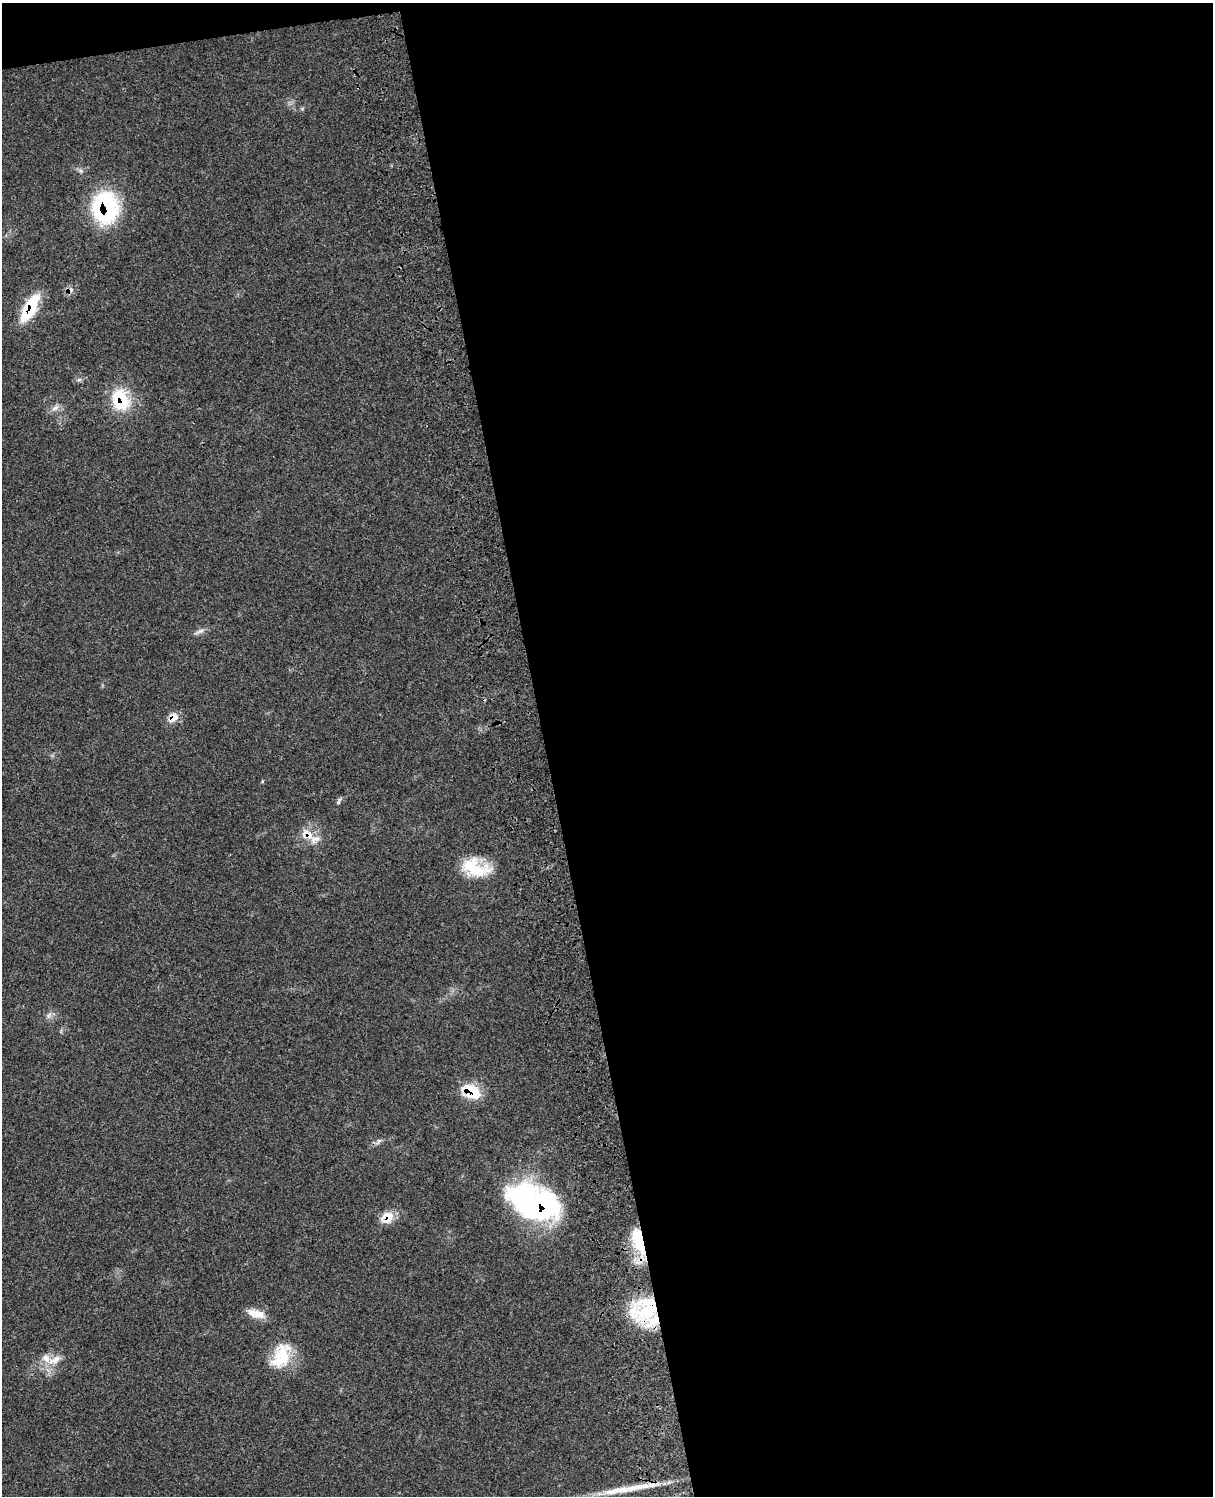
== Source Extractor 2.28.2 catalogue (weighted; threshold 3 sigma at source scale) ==
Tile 4 of 4 x 3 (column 4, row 1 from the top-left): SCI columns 3758-4968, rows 3265-4758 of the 5085 x 4922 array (HDU 1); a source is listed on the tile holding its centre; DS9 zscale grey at full resolution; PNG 1215 x 1498 px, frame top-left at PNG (2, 3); no overlay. Shown black and unused: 56% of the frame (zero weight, under 3 of 4 exposures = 6% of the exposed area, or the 3 px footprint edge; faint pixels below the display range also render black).
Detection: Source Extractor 2.28.2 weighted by HDU 2 'WHT'; one run over the whole footprint, this tile lists its part. Background 0.107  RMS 0.0066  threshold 0.0295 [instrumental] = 3 sigma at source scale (4.5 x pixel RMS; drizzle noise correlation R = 1.50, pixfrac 1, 0.05/0.05 arcsec/px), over >= 5 px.
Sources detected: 23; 1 long thin detection or spike segment (spike, bleed or trail) — not listed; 2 inside a brighter listed object's ellipse — not listed separately; the other 20 listed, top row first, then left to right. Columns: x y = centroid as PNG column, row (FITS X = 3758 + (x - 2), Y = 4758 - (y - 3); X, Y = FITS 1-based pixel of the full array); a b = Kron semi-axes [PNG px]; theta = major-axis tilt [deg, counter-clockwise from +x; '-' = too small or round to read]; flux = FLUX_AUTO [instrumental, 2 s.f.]
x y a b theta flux
105 207 34 27 -85 71
30 308 35 13 62 29
79 380 7 4 1 1.3
121 400 30 22 -68 28
55 408 11 5 25 2.9
200 631 15 5 23 2.5
173 717 16 10 45 6
338 802 7 4 89 1.2
307 834 22 14 -34 10
475 868 35 19 -17 25
49 1015 10 4 60 1.8
472 1091 22 14 -33 20
378 1142 9 4 60 1.4
542 1207 42 33 29 98
387 1217 17 13 37 9.7
639 1242 39 12 -73 27
647 1309 37 28 53 51
256 1314 23 9 -16 8.3
281 1356 36 21 66 25
54 1360 23 9 27 8.3
Overlapping masked pixels (flux is a lower limit): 10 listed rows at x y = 105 207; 30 308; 121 400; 173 717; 307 834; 472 1091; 542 1207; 387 1217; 639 1242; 647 1309
Unlisted compact peaks at least as high as the median listed source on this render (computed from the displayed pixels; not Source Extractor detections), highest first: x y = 262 781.